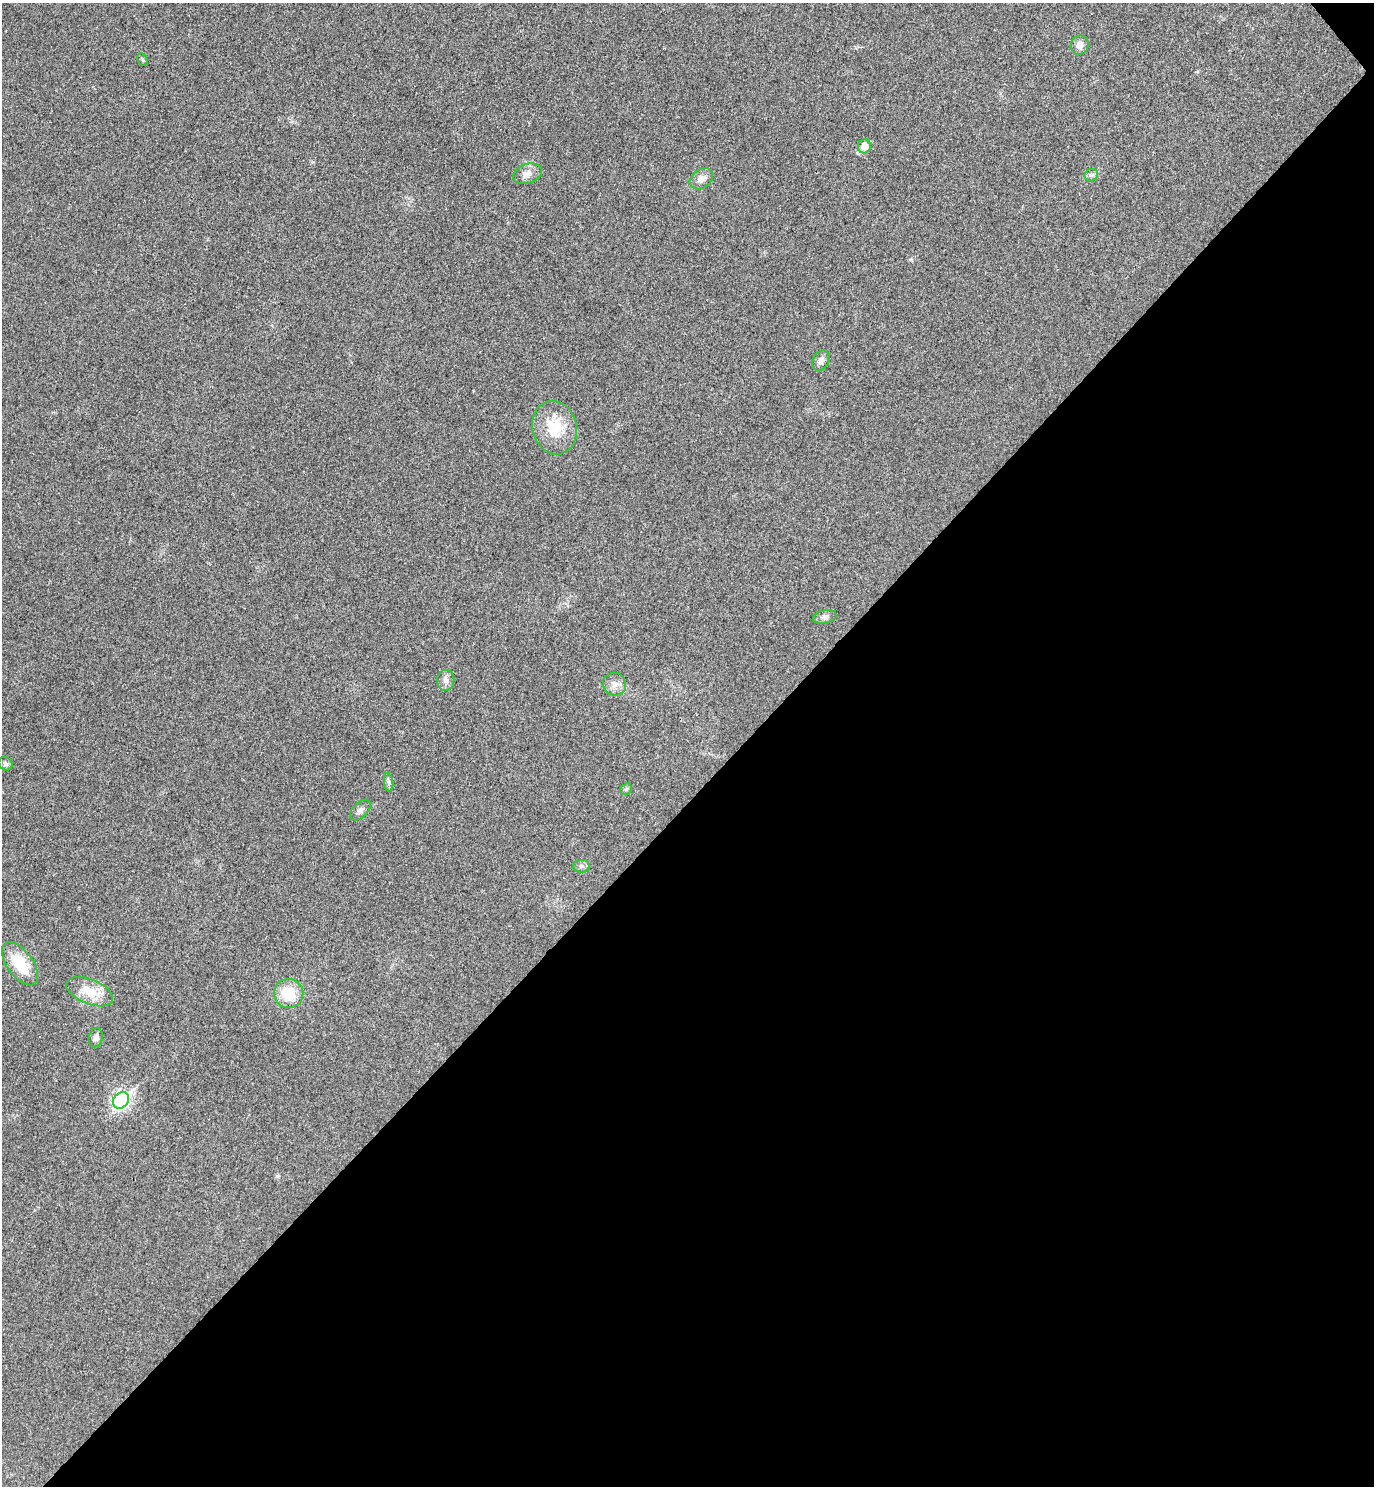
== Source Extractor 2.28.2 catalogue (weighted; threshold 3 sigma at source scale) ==
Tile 12 of 4 x 4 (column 4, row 3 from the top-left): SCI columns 4314-5685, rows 1532-3015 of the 6024 x 6027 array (HDU 1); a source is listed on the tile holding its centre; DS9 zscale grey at full resolution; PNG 1376 x 1488 px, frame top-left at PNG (2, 3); each listed source drawn as its Kron ellipse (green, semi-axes under 4 px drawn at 4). Shown black and unused: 46% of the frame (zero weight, under 3 of 4 exposures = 6% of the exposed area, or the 3 px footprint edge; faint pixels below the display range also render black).
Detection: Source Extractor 2.28.2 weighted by HDU 2 'WHT'; one run over the whole footprint, this tile lists its part. Background 0.0284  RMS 0.0063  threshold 0.0283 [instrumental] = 3 sigma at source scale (4.5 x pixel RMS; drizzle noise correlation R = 1.50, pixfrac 1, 0.05/0.05 arcsec/px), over >= 5 px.
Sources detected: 21; all 21 listed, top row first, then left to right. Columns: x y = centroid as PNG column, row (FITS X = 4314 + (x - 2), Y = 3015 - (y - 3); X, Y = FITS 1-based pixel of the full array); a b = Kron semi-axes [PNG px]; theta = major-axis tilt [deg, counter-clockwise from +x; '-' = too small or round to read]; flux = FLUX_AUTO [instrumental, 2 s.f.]
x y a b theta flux
1080 45 9 8 - 4.6
142 59 6 4 -60 1
864 146 7 6 - 7.9
527 174 15 9 19 5
1091 175 7 6 - 1.6
701 179 13 9 36 4.9
821 361 10 8 63 3.1
554 428 27 22 -75 21
825 617 12 6 13 2.3
445 680 10 9 - 3.1
615 684 12 11 - 4.4
5 764 7 6 - 1.5
389 782 9 4 -81 1.6
626 789 6 5 - 1.1
360 810 13 7 44 2.6
581 866 8 6 0 1.6
20 964 25 13 -54 23
90 992 25 12 -22 14
289 993 14 14 - 20
96 1038 10 7 76 2.2
121 1100 9 7 46 180
Unlisted compact peaks at least as high as the median listed source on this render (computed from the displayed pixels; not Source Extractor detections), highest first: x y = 277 1176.